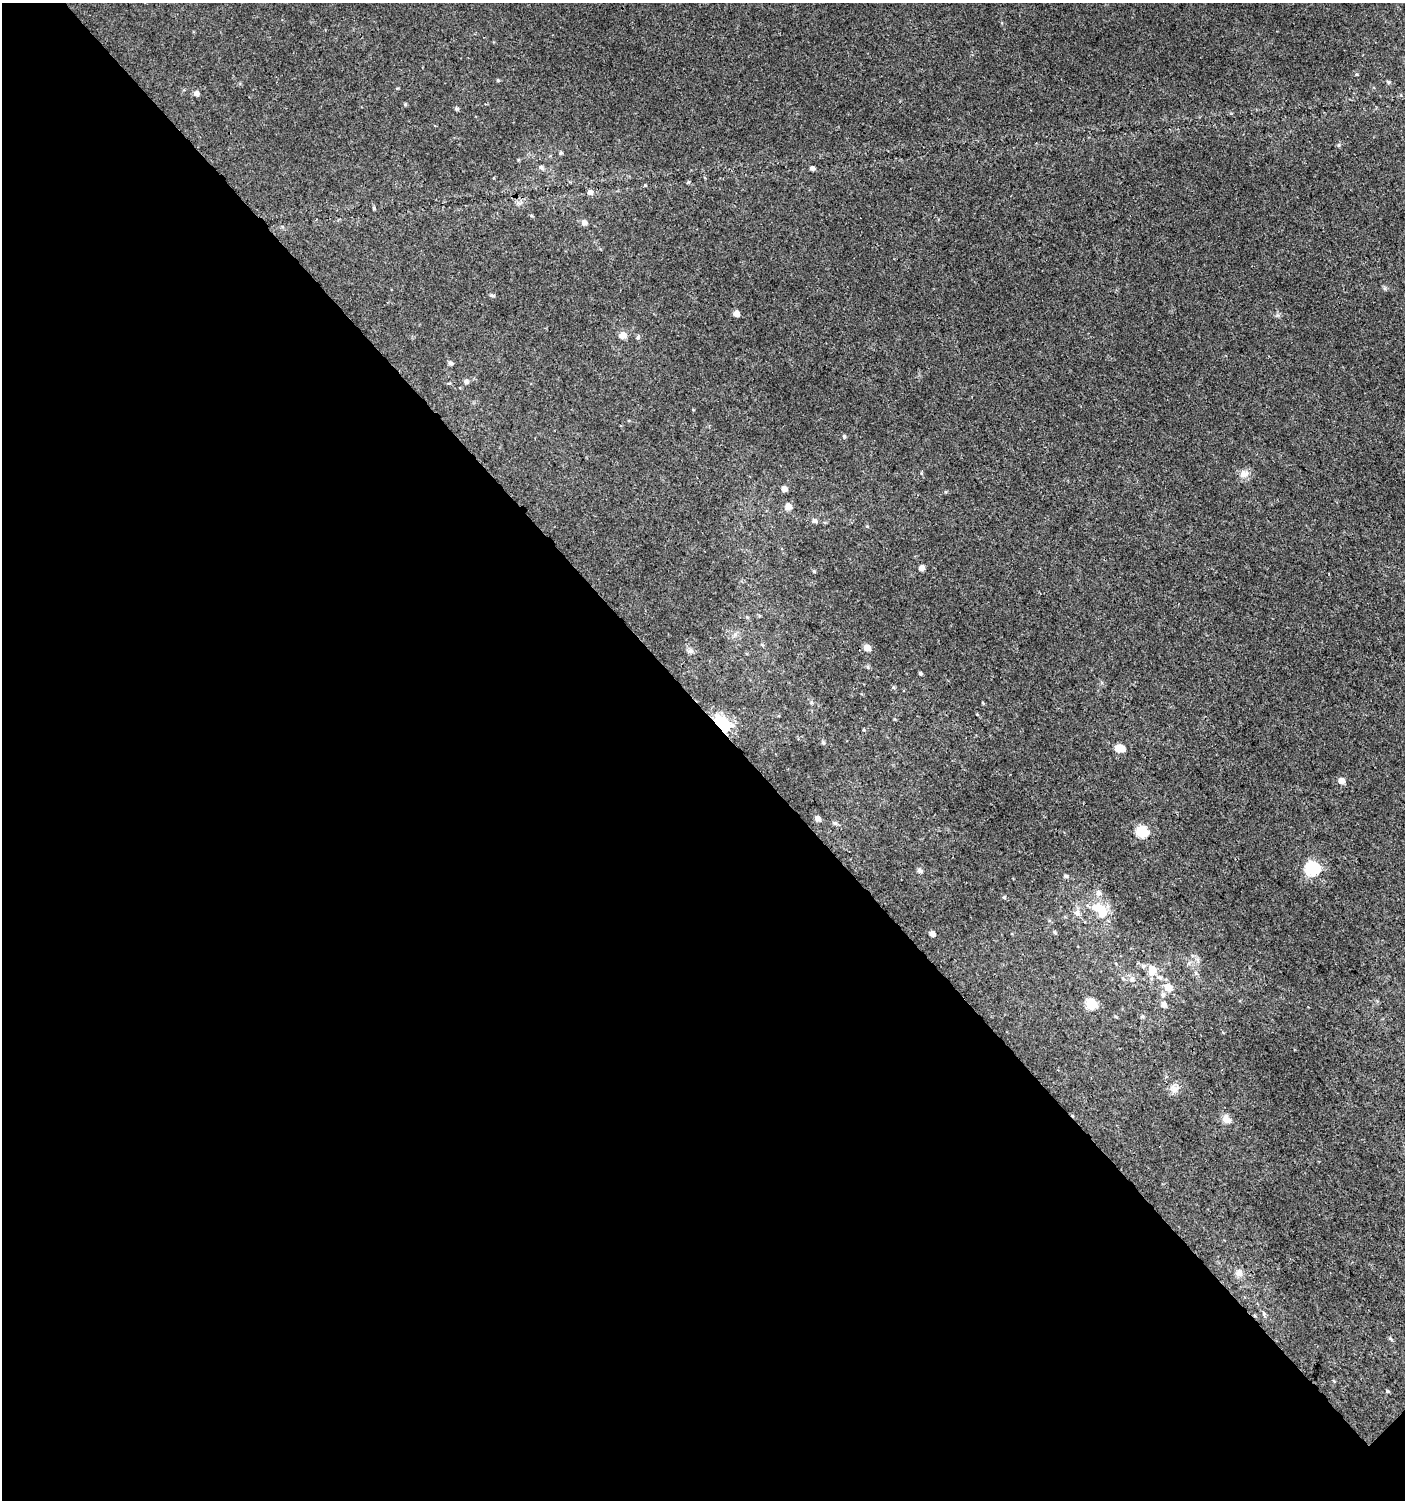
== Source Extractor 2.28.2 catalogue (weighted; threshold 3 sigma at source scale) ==
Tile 9 of 4 x 4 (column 1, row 3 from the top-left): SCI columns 206-1608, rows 1532-3029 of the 6061 x 6086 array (HDU 1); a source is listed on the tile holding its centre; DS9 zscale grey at full resolution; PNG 1407 x 1502 px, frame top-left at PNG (2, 3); no overlay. Shown black and unused: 53% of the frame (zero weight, under 3 of 4 exposures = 4% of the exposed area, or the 3 px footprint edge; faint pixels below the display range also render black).
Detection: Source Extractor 2.28.2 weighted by HDU 2 'WHT'; one run over the whole footprint, this tile lists its part. Background 0.00379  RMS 0.0021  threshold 0.00932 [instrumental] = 3 sigma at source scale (4.5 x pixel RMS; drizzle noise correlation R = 1.50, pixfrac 1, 0.0396/0.0396 arcsec/px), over >= 5 px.
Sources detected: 68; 4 inside a brighter listed object's ellipse — not listed separately; the other 64 listed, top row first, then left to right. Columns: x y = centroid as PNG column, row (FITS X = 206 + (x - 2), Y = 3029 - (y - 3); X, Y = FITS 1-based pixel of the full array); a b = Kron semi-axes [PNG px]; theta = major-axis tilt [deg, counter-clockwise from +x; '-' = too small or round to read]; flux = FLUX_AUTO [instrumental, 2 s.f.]
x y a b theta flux
1356 74 4 3 - 0.19
498 80 5 4 - 0.25
1388 82 6 5 - 0.34
196 93 6 5 - 0.9
405 104 5 4 - 0.26
456 109 5 4 - 0.36
560 153 5 4 - 0.27
518 160 5 3 - 0.18
541 167 6 6 - 0.42
812 168 4 4 - 0.68
590 192 6 6 - 0.75
374 208 5 4 - 0.29
584 223 6 6 - 0.93
491 295 6 4 -14 0.39
736 313 5 5 - 1.6
623 335 6 6 - 1.9
638 337 5 5 - 0.39
450 363 6 4 -13 0.53
466 381 6 5 - 0.62
844 436 5 4 - 0.33
1244 474 14 10 17 1.4
784 489 5 4 - 1.2
788 506 6 6 - 1.6
814 521 6 5 - 0.67
921 568 5 5 - 1.2
814 571 4 4 - 0.25
735 634 7 6 - 0.61
762 645 6 4 -2 0.25
867 648 6 5 - 2.2
690 651 8 7 - 0.67
920 673 4 3 - 0.37
893 687 6 4 -1 0.26
811 703 6 4 -1 0.28
983 703 5 3 - 0.16
721 724 7 5 -38 96
823 742 6 4 -74 0.37
1119 748 7 5 2 5.6
1341 781 5 5 - 1.6
817 818 5 5 - 1.1
835 823 6 5 - 0.45
1141 831 6 6 - 19
1312 868 7 6 - 37
920 871 6 5 - 0.61
1065 876 5 4 - 0.45
1004 897 5 4 - 0.25
1096 908 25 15 10 4.3
1054 932 5 4 - 0.26
932 934 5 4 - 1.1
1198 960 7 4 -71 0.46
1143 966 6 6 - 0.52
1152 970 8 7 - 3.6
1160 977 7 6 - 0.69
1132 979 8 7 - 0.9
1168 987 6 6 - 3.4
1163 994 7 7 - 0.69
1091 1004 6 5 - 13
1164 1005 7 6 - 0.92
1142 1016 5 5 - 0.34
1174 1089 12 10 -50 1.4
1226 1119 12 9 -47 1.5
1239 1273 10 9 - 1.2
1264 1313 6 3 72 0.27
1390 1338 5 5 - 0.29
1388 1391 5 4 - 0.25
Overlapping masked pixels (flux is a lower limit): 1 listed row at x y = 721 724
Unlisted compact peaks at least as high as the median listed source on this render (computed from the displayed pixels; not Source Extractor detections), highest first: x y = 1338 145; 1385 288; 868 667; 1277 315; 867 526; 864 730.